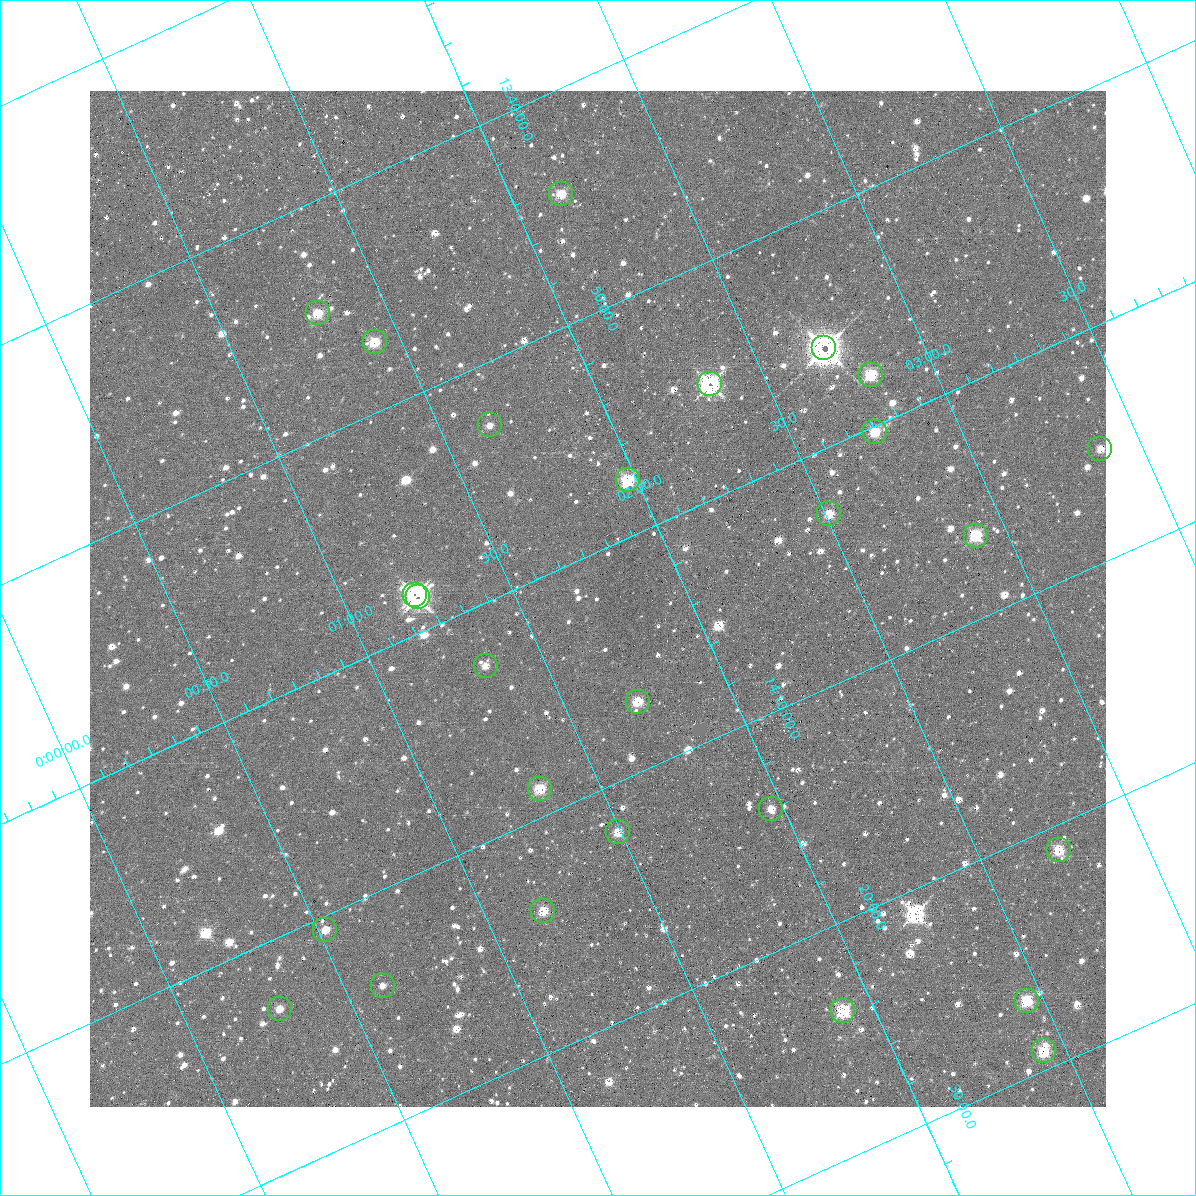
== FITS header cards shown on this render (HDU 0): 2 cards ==
NAXIS1  =                 1016 / length of data axis 1
NAXIS2  =                 1016 / length of data axis 2

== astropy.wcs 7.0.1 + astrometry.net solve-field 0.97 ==
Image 1016 x 1016 px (HDU 0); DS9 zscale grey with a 90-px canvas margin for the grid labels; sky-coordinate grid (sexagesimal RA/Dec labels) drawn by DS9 from the SOLVED WCS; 27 Tycho-2 reference stars matched to detected sources circled (green)
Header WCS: RA---SIN-SIP/DEC--SIN-SIP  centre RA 00:01:44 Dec +14:02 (0.43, +14.03 deg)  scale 2.76 arcsec/px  FOV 46.7' x 46.4'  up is +156 deg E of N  parity normal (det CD < 0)
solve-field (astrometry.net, Tycho-2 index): VERIFIED the header's WCS against the Tycho-2 star catalogue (verified at 3 index scales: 14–27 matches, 4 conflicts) and refined it, rather than solving blind
Solved WCS: RA---TAN-SIP/DEC--TAN-SIP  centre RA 00:01:44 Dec +14:02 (0.43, +14.03 deg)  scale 2.76 arcsec/px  FOV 46.7' x 46.4'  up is +156 deg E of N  parity normal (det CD < 0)
The solver's refit moves the header's centre by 1.1 arcsec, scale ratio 1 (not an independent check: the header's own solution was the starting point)
Tycho-2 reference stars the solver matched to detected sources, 27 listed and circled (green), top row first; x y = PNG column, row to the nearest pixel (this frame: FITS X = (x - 90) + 1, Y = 1016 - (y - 91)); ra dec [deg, ICRS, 3 dp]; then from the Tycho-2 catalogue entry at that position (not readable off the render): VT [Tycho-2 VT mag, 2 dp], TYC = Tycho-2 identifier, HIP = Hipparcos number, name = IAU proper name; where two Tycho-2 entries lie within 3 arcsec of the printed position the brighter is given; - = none
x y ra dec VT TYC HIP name
561 194 0.537 +13.740 11.55 600-819-1 - -
318 313 0.324 +13.746 12.17 600-416-1 - -
375 342 0.356 +13.784 11.05 600-653-1 - -
824 348 0.678 +13.931 8.32 600-845-1 - -
871 375 0.703 +13.963 11.05 600-898-1 - -
710 384 0.584 +13.919 10.06 600-1229-1 - -
490 425 0.412 +13.879 12.45 600-1353-1 - -
875 432 0.687 +14.004 12.17 600-695-1 - -
1100 449 0.844 +14.087 12.53 600-356-1 - -
628 480 0.494 +13.960 11.94 600-1346-1 - -
829 514 0.628 +14.047 12.43 600-280-1 - -
976 536 0.727 +14.108 11.90 600-358-1 - -
415 595 0.304 +13.972 11.12 600-1507-2 96 -
418 597 0.305 +13.975 10.66 600-1507-1 96 -
486 666 0.332 +14.044 13.07 600-1340-1 - -
638 702 0.430 +14.117 11.68 600-1227-1 - -
540 789 0.331 +14.147 11.65 600-18-1 - -
771 809 0.491 +14.233 11.98 600-675-1 - -
618 832 0.373 +14.202 11.28 600-1293-1 - -
1059 850 0.685 +14.352 11.05 600-218-1 - -
543 911 0.294 +14.233 11.21 600-838-1 - -
325 930 0.131 +14.177 12.06 600-186-1 - -
383 986 0.154 +14.233 13.10 600-188-1 - -
1027 1001 0.613 +14.446 11.41 600-803-1 - -
280 1009 0.072 +14.217 11.95 600-130-1 - -
843 1011 0.477 +14.396 9.93 600-892-1 - -
1044 1051 0.608 +14.487 10.88 600-623-1 - -